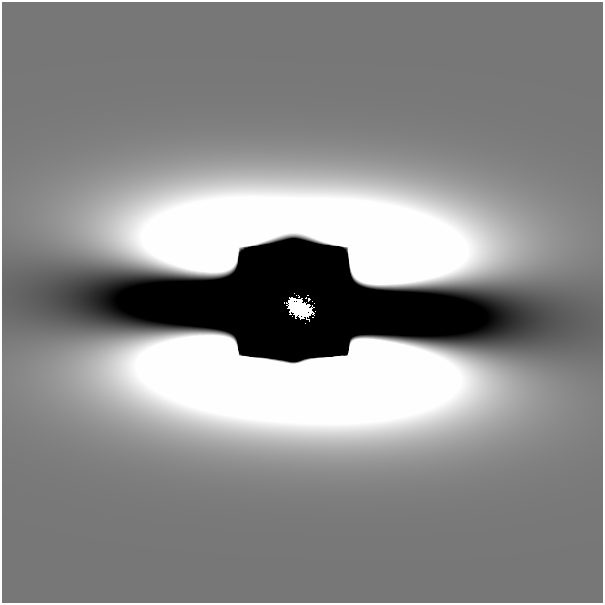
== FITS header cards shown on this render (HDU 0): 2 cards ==
NAXIS1  =                  601
NAXIS2  =                  601

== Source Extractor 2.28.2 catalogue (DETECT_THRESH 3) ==
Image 601 x 601 px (HDU 0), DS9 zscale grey, 1 PNG px = 1 image px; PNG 605 x 605 px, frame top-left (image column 1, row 601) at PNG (2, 2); no overlay
Background 1.22e-09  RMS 8.4e-10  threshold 2.53e-09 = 3 sigma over >= 5 px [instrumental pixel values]
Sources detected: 6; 3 with non-positive FLUX_AUTO (blend fragments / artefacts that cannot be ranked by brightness) are not listed; the other 3 listed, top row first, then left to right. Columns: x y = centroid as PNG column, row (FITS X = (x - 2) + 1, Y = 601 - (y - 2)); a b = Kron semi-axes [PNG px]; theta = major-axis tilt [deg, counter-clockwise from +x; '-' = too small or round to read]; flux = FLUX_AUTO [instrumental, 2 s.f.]
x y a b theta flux
309 299 9 4 -38 0.18
300 308 25 16 -28 4.6
305 323 2 2 - 0.0082
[3 non-positive-flux detections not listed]